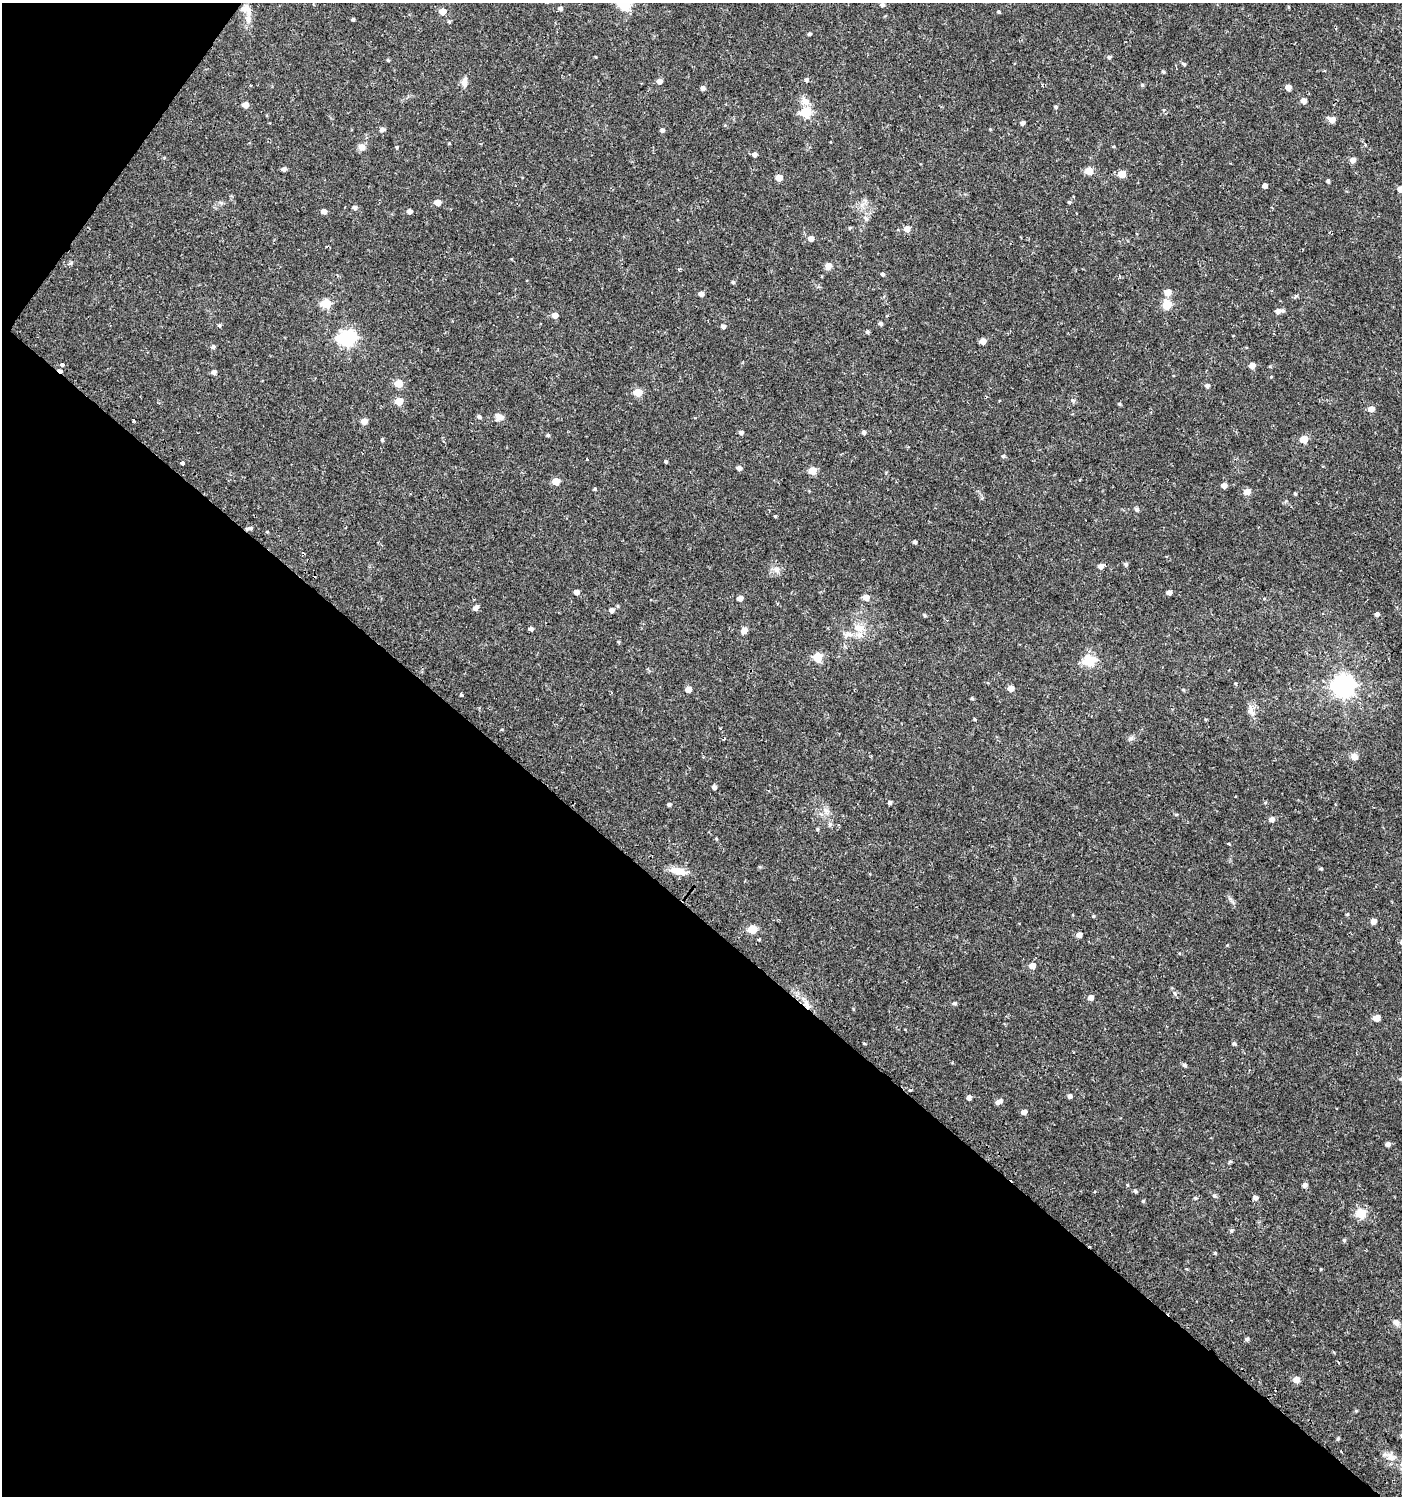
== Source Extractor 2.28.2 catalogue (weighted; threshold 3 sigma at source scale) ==
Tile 9 of 4 x 4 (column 1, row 3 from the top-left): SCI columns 243-1642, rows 1496-2989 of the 6033 x 6002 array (HDU 1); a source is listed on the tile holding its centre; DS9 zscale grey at full resolution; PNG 1404 x 1498 px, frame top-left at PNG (2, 3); no overlay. Shown black and unused: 41% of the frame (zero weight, under 2 of 3 exposures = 1% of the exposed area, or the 3 px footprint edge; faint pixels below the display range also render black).
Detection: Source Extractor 2.28.2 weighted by HDU 2 'WHT'; one run over the whole footprint, this tile lists its part. Background 0.0256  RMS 0.0039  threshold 0.0174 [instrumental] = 3 sigma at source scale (4.5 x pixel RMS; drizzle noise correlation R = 1.50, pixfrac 1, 0.0396/0.0396 arcsec/px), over >= 5 px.
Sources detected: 193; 7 cosmic-ray / hot-pixel residue — not listed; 5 inside a brighter listed object's ellipse — not listed separately; the other 181 listed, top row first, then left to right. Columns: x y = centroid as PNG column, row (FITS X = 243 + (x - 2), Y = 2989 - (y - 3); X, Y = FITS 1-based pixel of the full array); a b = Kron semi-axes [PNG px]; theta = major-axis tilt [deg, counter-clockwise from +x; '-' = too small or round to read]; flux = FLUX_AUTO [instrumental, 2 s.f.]
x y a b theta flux
625 5 5 4 - 16
882 5 5 4 - 0.94
1288 7 5 3 - 0.37
560 8 5 5 - 1.1
443 11 5 5 - 5
998 12 4 4 - 0.57
248 19 13 8 86 2.5
353 19 4 3 - 0.65
449 22 5 4 - 0.58
809 34 4 3 - 0.75
1109 57 5 4 - 0.81
388 60 4 4 - 0.48
1184 64 5 4 - 0.51
1163 72 4 4 - 0.53
806 80 5 5 - 0.83
659 81 5 5 - 2.2
464 82 13 7 84 2.4
1142 85 5 4 - 0.5
1288 87 5 4 - 2.8
703 88 5 5 - 1.3
1303 101 5 5 - 2.5
805 102 12 11 - 3
245 105 5 4 - 4.3
1056 107 5 4 - 0.58
806 113 6 5 - 23
1332 119 6 5 - 3.5
1022 123 4 4 - 1.2
725 125 4 4 - 0.35
382 130 7 5 17 0.97
662 130 4 4 - 1.1
449 143 4 3 - 0.28
1365 145 3 3 - 0.56
1113 146 4 3 - 0.37
362 147 8 7 - 2.4
397 147 5 4 - 0.44
754 154 4 4 - 1.7
164 158 4 3 - 0.48
1353 160 5 5 - 2.3
284 169 4 4 - 1.2
1089 171 5 5 - 7.6
1122 174 5 5 - 7
779 178 5 5 - 4.9
1328 181 4 3 - 0.72
1265 185 4 4 - 1.5
1400 189 5 5 - 2.8
437 202 5 4 - 4.3
1069 202 5 4 - 0.48
355 207 5 5 - 1.2
324 211 5 4 - 2
410 211 4 4 - 1.8
866 219 8 5 -53 0.86
850 228 4 4 - 0.43
907 229 5 5 - 3.7
811 239 5 5 - 2.7
71 263 7 4 28 0.69
828 266 8 7 - 2.1
882 274 5 4 - 0.61
733 282 5 4 - 0.54
1167 292 6 5 - 4.5
701 294 4 4 - 2
326 303 6 5 - 15
1167 305 5 5 - 16
1277 311 6 5 - 1.6
555 315 5 5 - 3
880 324 5 4 - 0.81
219 325 5 4 - 0.54
723 326 5 4 - 1.3
867 332 5 5 - 0.68
347 338 8 6 8 99
983 341 5 4 - 3.6
213 347 5 4 - 0.91
62 364 3 3 - 24
1252 365 5 4 - 3.8
214 372 5 4 - 1.7
1271 377 4 3 - 0.28
399 383 5 5 - 9.6
1207 386 5 5 - 1.1
638 392 5 5 - 11
399 401 5 5 - 8.3
1119 404 5 4 - 0.46
1371 409 6 5 - 3
479 417 6 5 - 0.85
499 417 11 8 -4 2.1
133 420 3 3 - 1.2
364 421 5 5 - 3.7
741 432 5 4 - 1.2
864 432 5 4 - 0.95
548 435 4 4 - 0.64
1304 439 5 5 - 9.6
382 440 5 4 - 0.53
1003 456 4 4 - 0.6
587 459 3 2 - 0.95
666 461 3 3 - 0.52
182 463 3 3 - 12
739 468 5 4 - 1.6
812 471 5 5 - 9.1
556 481 5 5 - 8.2
1224 485 5 4 - 2.2
595 489 4 3 - 0.45
1247 492 5 5 - 5.1
1295 494 4 3 - 0.47
1136 509 5 5 - 0.9
775 516 3 3 - 1.1
247 529 7 5 16 0.93
915 542 4 4 - 0.83
1126 564 5 4 - 0.82
1100 566 5 5 - 2.2
776 569 10 9 - 2.1
576 592 4 4 - 2
1169 592 4 4 - 1.8
866 597 5 5 - 4.2
740 598 4 4 - 3.1
476 608 5 5 - 1.8
612 610 5 5 - 1.5
1377 614 5 5 - 1.1
925 615 5 4 - 0.47
859 628 18 10 -1 4.5
531 629 4 4 - 1.4
744 630 5 5 - 3.6
818 657 6 5 - 15
1090 661 6 5 - 29
1236 684 4 4 - 0.46
1343 685 8 7 - 250
1011 688 5 4 - 3.3
688 689 5 4 - 3.7
1183 690 5 4 - 0.43
461 694 3 3 - 2.5
972 698 4 4 - 0.48
1251 711 14 9 -75 2.7
974 719 3 3 - 0.47
1131 738 7 4 19 0.76
1354 756 8 7 - 2.2
714 787 4 4 - 1.5
890 802 4 4 - 0.9
669 804 4 4 - 0.79
826 811 11 7 -62 2
1176 815 5 3 - 0.43
1272 819 5 5 - 1.9
817 829 5 3 - 0.43
1229 844 4 3 - 0.62
1321 869 4 3 - 0.48
679 871 23 9 -14 4.3
1347 914 4 3 - 0.44
1093 916 4 4 - 0.4
1373 921 5 4 - 3
752 929 5 5 - 12
1079 935 5 4 - 2.5
759 940 3 3 - 0.93
1227 945 5 3 - 0.28
1032 966 5 5 - 3.7
1174 993 6 4 -70 0.63
1091 997 5 5 - 2.3
806 1003 11 5 -78 1.8
955 1003 5 5 - 0.75
1376 1018 5 5 - 5.2
864 1043 4 2 - 0.35
1234 1043 6 4 -54 0.66
1184 1065 5 5 - 0.81
1070 1096 4 4 - 1.2
969 1097 5 4 - 1.6
999 1101 9 5 26 1.9
1024 1112 5 4 - 2.1
1388 1144 4 4 - 1.5
1230 1162 6 4 32 0.49
1304 1185 5 4 - 1.5
1135 1191 5 5 - 0.64
1214 1196 6 5 - 0.67
1195 1198 5 4 - 0.53
1255 1198 5 4 - 1.5
1143 1201 4 4 - 0.44
1361 1213 5 5 - 19
1231 1231 5 5 - 0.58
1344 1240 5 4 - 0.55
1215 1253 4 3 - 0.43
1321 1269 3 3 - 0.31
1396 1322 8 7 - 1.5
1247 1339 5 5 - 0.79
1296 1379 5 5 - 4.1
1356 1411 5 4 - 0.39
1338 1438 4 4 - 0.54
1391 1457 14 11 -43 3.4
Overlapping masked pixels (flux is a lower limit): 2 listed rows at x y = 247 529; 806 1003
Isophote crosses this tile's border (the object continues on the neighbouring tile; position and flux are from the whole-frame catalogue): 1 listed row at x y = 1400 189